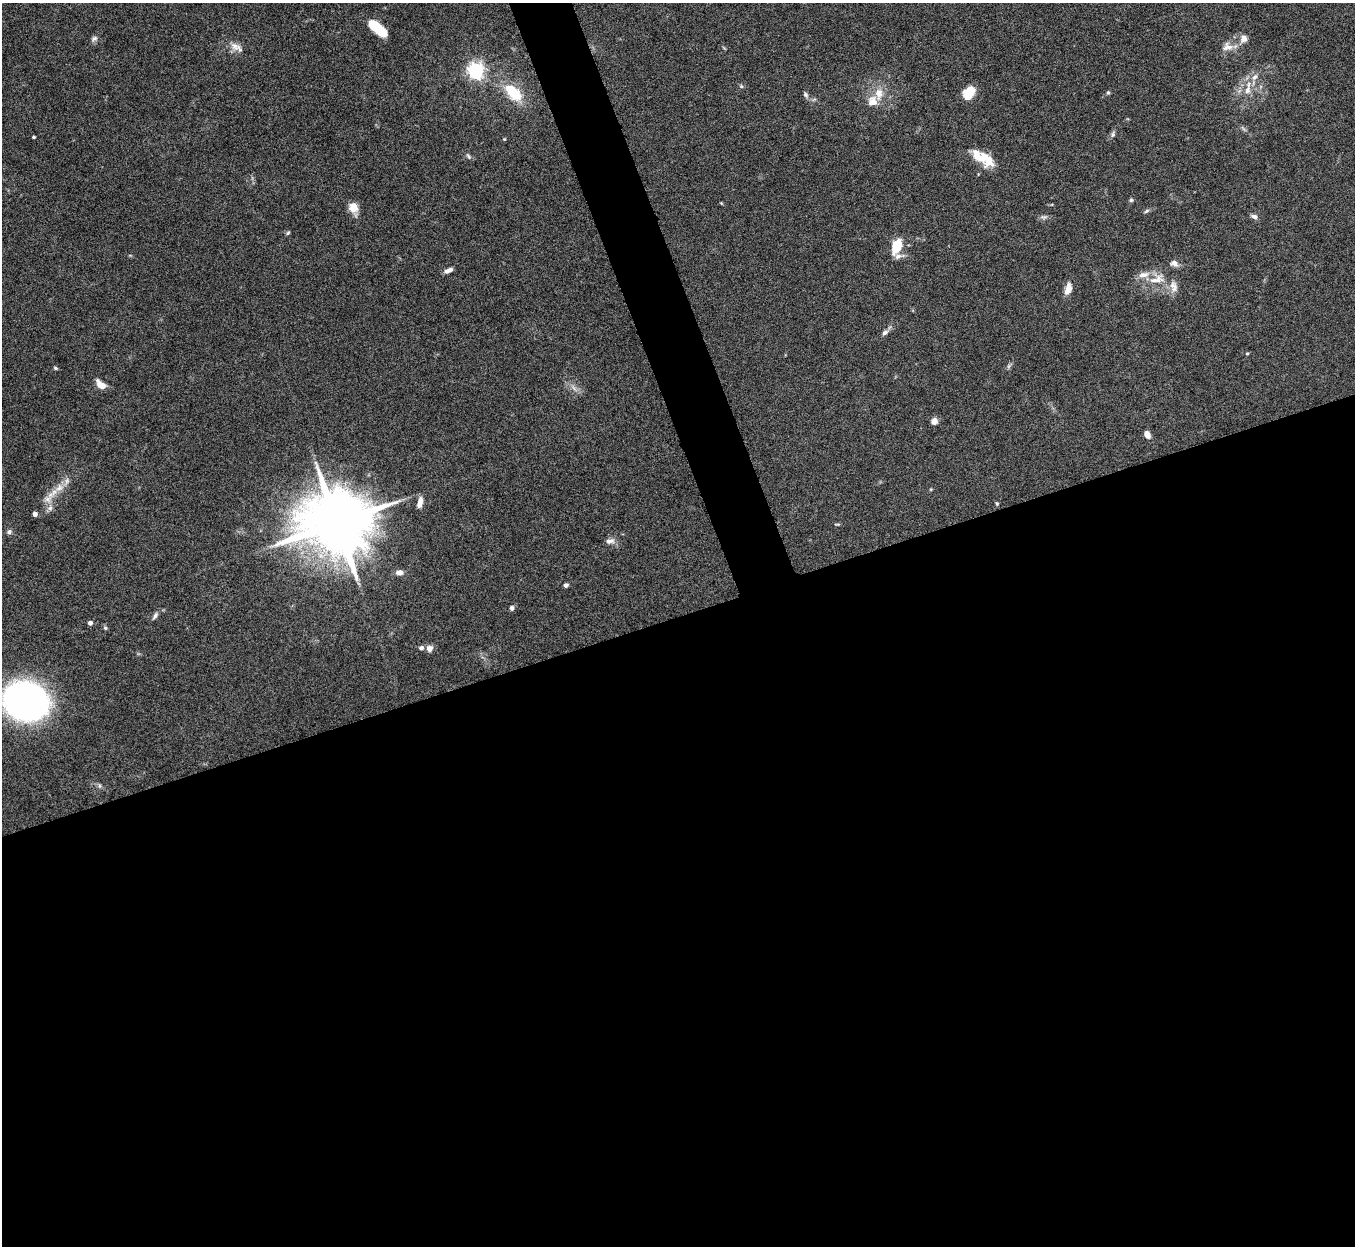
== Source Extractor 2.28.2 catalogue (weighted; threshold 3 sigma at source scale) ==
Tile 15 of 4 x 4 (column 3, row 4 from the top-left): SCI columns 2710-4062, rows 151-1394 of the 5420 x 5405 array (HDU 1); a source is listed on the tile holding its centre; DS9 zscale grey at full resolution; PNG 1357 x 1248 px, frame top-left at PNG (2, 3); no overlay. Shown black and unused: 53% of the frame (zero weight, under 5 of 10 exposures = <1% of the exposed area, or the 3 px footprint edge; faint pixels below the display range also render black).
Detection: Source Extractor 2.28.2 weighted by HDU 2 'WHT'; one run over the whole footprint, this tile lists its part. Background 0.142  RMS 0.0056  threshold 0.023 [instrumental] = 3 sigma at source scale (4.09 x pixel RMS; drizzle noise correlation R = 1.36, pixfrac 0.8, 0.05/0.05 arcsec/px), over >= 5 px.
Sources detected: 63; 1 inside a brighter object's white glare — not listed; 4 inside a brighter listed object's ellipse — not listed separately; the other 58 listed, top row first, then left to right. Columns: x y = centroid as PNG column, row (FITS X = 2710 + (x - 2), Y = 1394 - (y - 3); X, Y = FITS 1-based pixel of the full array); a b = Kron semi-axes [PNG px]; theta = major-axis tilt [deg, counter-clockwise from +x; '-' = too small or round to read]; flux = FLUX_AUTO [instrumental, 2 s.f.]
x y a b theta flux
375 26 16 9 -37 14
1243 38 12 9 69 3.4
94 39 10 7 39 1.6
235 46 14 10 -41 4.3
1227 47 16 12 6 5.1
476 70 6 6 - 180
1255 77 9 7 50 2.6
741 86 6 4 -46 0.73
1248 90 15 8 75 4.7
969 92 12 8 58 14
513 93 21 11 -46 19
1108 93 5 4 - 0.78
879 94 19 11 86 7
806 95 9 6 -58 1.4
1113 134 9 6 69 1.4
34 137 3 3 - 0.7
504 139 4 4 - 0.46
468 156 10 5 -58 1.2
979 157 29 12 -44 11
1131 200 5 5 - 0.83
353 207 14 9 -76 6
1146 211 8 4 28 1
1254 216 9 6 -16 1.8
1044 217 10 6 -2 1.5
288 233 6 4 45 0.68
896 246 14 8 71 15
1174 263 12 8 -19 2.6
449 270 11 5 24 2.5
1157 279 26 12 18 9.6
1174 287 18 10 -80 4.3
1068 289 16 8 73 4.6
885 332 9 5 33 1.7
1247 353 4 4 - 0.57
1009 366 7 4 71 0.94
55 368 5 4 - 0.81
101 385 11 6 -40 6.1
574 388 9 4 -38 1.7
934 421 7 7 - 2.9
1147 434 8 6 -61 3.3
52 494 23 8 38 7.2
420 502 13 5 78 3.7
997 504 6 4 -54 0.61
50 508 9 7 56 2.4
35 514 4 4 - 2.5
337 523 18 16 7 5700
837 524 9 3 -4 0.62
9 532 7 6 - 1.4
610 541 12 7 9 2.6
399 572 9 7 4 2.5
566 585 5 4 - 1.4
512 608 6 5 - 1.4
155 615 10 5 59 1.6
90 623 5 4 - 1.9
105 628 6 5 - 0.81
421 648 7 6 - 1.5
429 648 7 7 - 3
26 701 31 26 -15 240
99 786 6 4 -90 0.92
Isophote crosses this tile's border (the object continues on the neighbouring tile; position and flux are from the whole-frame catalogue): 1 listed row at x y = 26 701